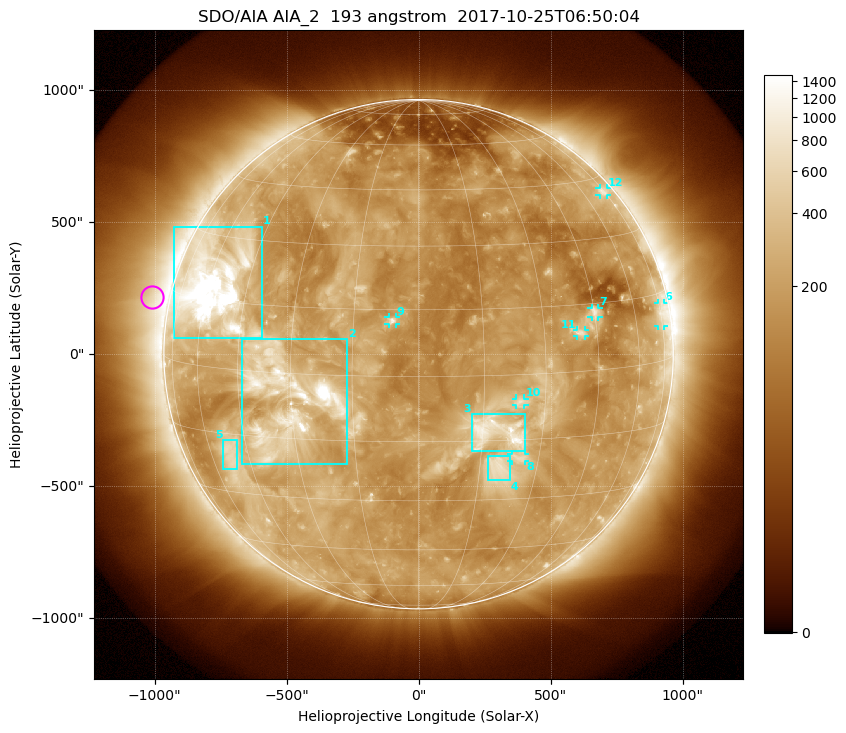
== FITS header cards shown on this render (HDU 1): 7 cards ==
TELESCOP= 'SDO/AIA'
INSTRUME= 'AIA_2'
WAVELNTH=                  193
WAVEUNIT= 'angstrom'
DATE-OBS= '2017-10-25T06:50:04.84'
CTYPE1  = 'HPLN-TAN'
CTYPE2  = 'HPLT-TAN'

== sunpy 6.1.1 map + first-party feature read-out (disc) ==
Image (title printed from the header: SDO/AIA AIA_2  193 angstrom  2017-10-25T06:50:04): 1024 x 1024 px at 2.4 arcsec/px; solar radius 965 arcsec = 402 px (full disc in frame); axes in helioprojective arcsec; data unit not stated in the header (colour bar unlabelled)
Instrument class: DISC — disc imager (sunpy class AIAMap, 193 A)
Bright regions (active regions / flare kernels): reference = the median radial profile (limb darkening/brightening removed); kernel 9 px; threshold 5 sigma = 364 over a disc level ~185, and >= 1.15x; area >= 12 px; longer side >= 10 px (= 24 arcsec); searched inside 0.97 R_sun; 12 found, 12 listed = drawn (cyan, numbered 1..; 7 of them under ~33 arcsec drawn as corner ticks so the feature stays visible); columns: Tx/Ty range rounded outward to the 5 arcsec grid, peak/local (2 s.f.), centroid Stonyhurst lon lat
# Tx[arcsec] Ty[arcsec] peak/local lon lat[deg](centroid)
1 -930..-590 60..485 17 -57 +18
2 -670..-270 -415..60 13 -31 -6
3 205..405 -370..-225 6.5 +18 -13
4 260..345 -480..-385 4.2 +20 -22
5 -740..-685 -435..-325 3.6 -51 -20
6 905..930 105..195 3.5 +75 +10
7 655..685 140..175 4.5 +45 +13
8 350..405 -405..-380 3.4 +25 -19
9 -115..-85 115..140 5.5 -6 +13
10 370..400 -195..-165 3.3 +24 -6
11 600..630 70..90 3.9 +40 +9
12 685..715 600..630 3.1 +73 +41
Off-limb structures (1.02-1.3 R_sun): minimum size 162 px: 5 found; the strongest spans PA ~40..110 deg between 1.02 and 1.3 R_sun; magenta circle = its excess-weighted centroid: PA ~80 deg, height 1.07 R_sun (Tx ~-1010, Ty ~215 arcsec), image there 2.6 x the reference